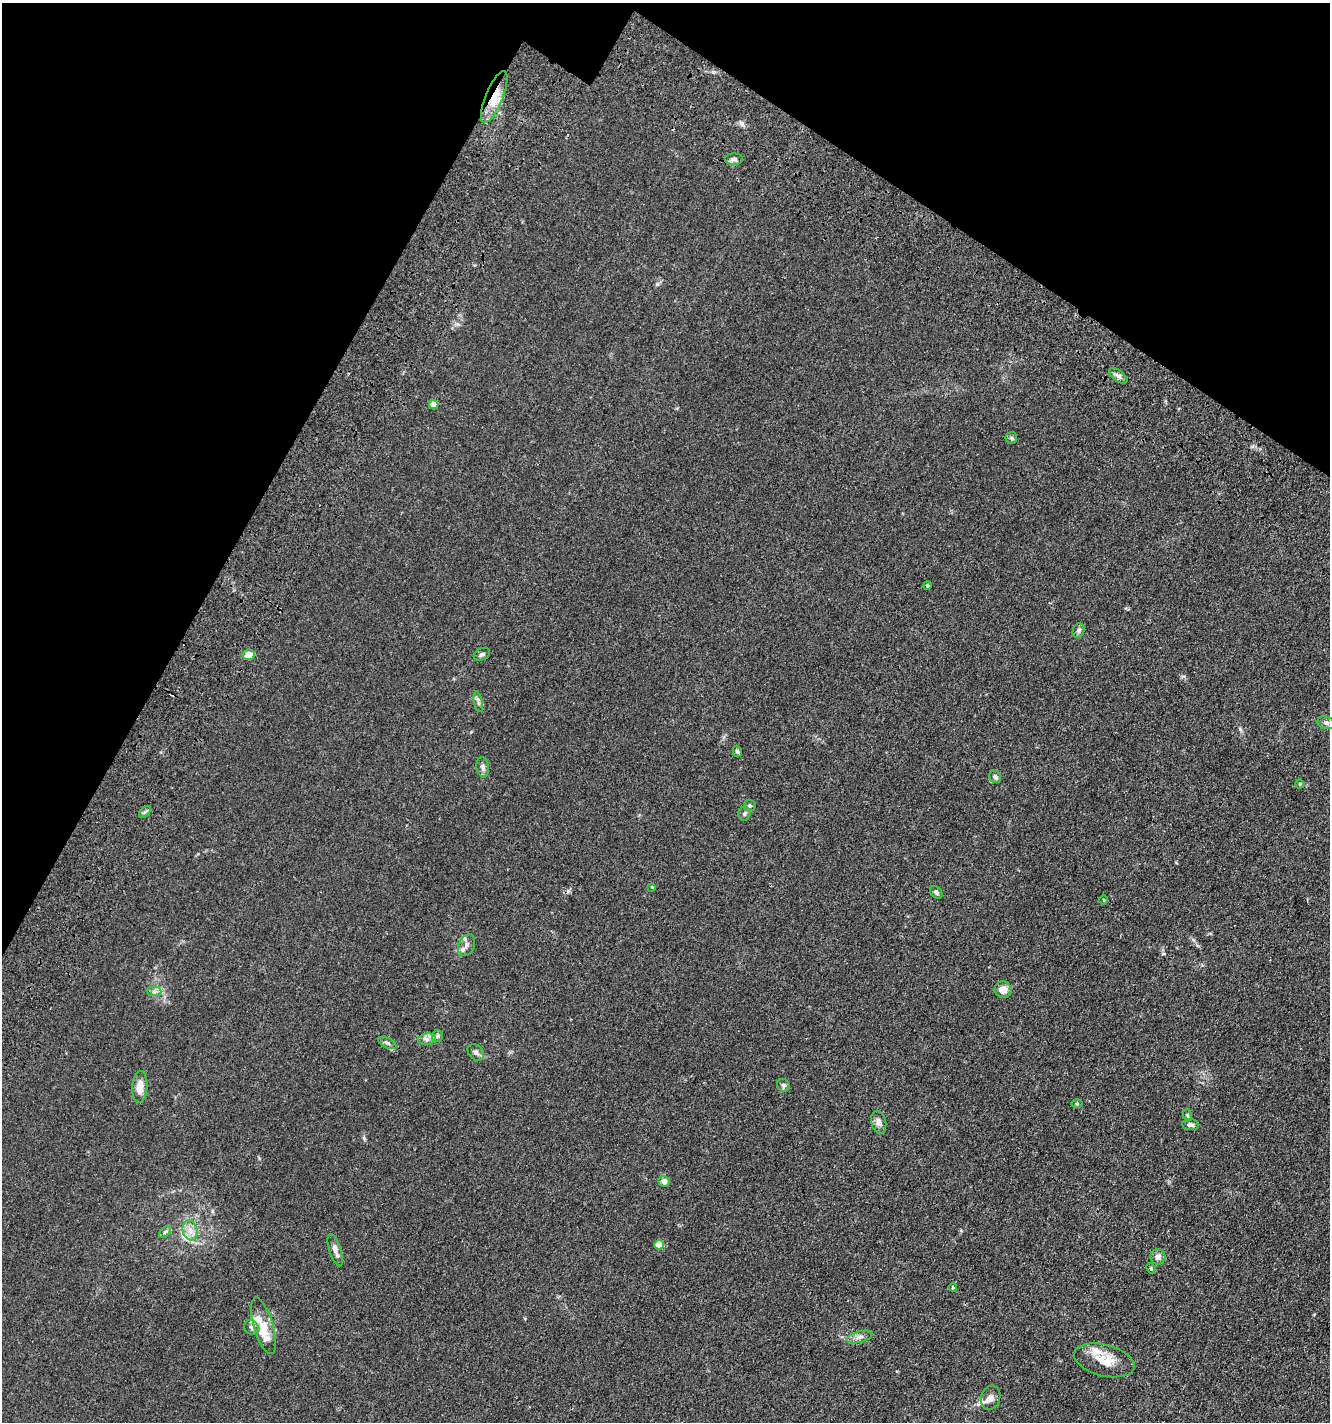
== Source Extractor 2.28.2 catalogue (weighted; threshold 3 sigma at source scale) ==
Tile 2 of 4 x 4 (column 2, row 1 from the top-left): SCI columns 1818-3145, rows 4472-5891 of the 6106 x 6096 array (HDU 1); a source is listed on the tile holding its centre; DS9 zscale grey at full resolution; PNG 1332 x 1424 px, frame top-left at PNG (2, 3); each listed source drawn as its Kron ellipse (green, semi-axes under 4 px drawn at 4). Shown black and unused: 23% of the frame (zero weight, under 3 of 4 exposures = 11% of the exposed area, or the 3 px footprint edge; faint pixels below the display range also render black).
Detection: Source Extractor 2.28.2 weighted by HDU 2 'WHT'; one run over the whole footprint, this tile lists its part. Background 0.0444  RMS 0.0053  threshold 0.0239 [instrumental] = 3 sigma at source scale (4.5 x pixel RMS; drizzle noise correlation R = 1.50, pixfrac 1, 0.05/0.05 arcsec/px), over >= 5 px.
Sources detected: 50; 1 inside a brighter object's white glare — neither listed nor drawn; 2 inside a brighter listed object's ellipse — not listed separately; the other 47 listed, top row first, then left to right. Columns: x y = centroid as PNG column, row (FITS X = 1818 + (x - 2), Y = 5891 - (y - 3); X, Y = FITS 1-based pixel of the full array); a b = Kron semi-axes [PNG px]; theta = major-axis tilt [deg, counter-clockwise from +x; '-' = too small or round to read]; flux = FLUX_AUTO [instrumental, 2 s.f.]
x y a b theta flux
494 97 28 8 68 9.9
734 159 9 5 0 1.5
1118 376 11 5 -39 1.6
433 404 5 4 - 5.2
1011 438 6 5 - 0.85
927 586 4 4 - 0.9
1079 631 7 5 71 1.1
482 654 8 6 24 1.3
249 655 6 5 - 4.5
478 702 10 3 -79 1
1326 723 9 6 -17 1.3
737 751 6 4 -75 0.85
483 767 10 6 -83 1.7
995 777 6 5 - 1.4
1300 784 5 3 - 0.47
750 805 6 6 - 1
145 812 7 4 45 0.9
744 813 7 6 - 1.1
652 887 4 4 - 0.4
936 892 7 5 -43 1.2
1104 900 5 3 - 0.4
467 945 11 7 66 2.7
1003 990 8 8 - 4.3
154 991 7 4 0 1.3
437 1036 6 5 - 0.98
427 1039 9 5 8 1.8
387 1043 10 5 -25 1.3
476 1052 9 7 -47 1.6
783 1085 7 6 - 1.2
140 1087 16 7 86 5.8
1077 1104 6 4 -1 0.65
1187 1115 6 4 -72 0.61
879 1122 11 7 -77 2.6
1191 1125 8 5 -3 1.6
664 1181 5 5 - 2.2
190 1230 10 7 -75 3.3
165 1232 7 4 45 1
659 1245 5 4 - 8.1
335 1250 17 6 -72 2.8
1158 1257 7 7 - 2.8
1151 1268 5 4 - 0.72
953 1287 4 3 - 1.6
263 1326 29 9 -73 9.6
251 1327 8 6 -51 1.4
860 1337 13 5 15 2.2
1104 1360 31 15 -14 10
991 1398 12 9 69 3.2
Overlapping masked pixels (flux is a lower limit): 1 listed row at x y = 494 97